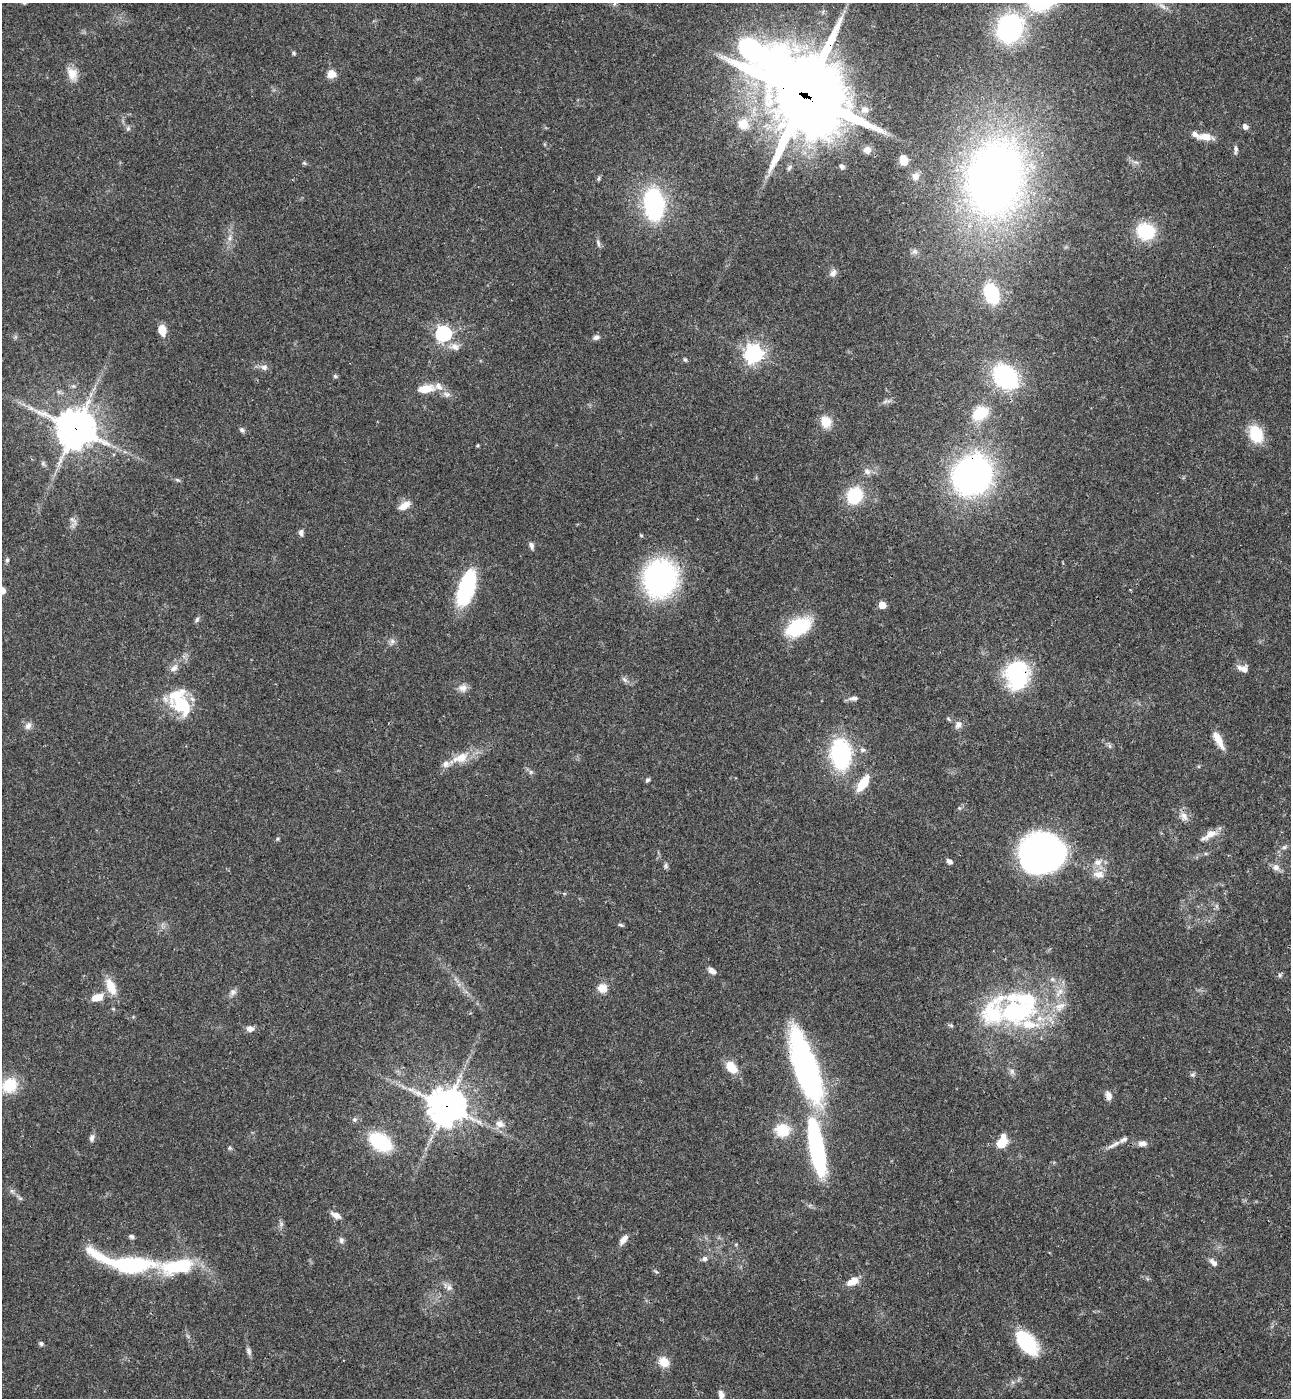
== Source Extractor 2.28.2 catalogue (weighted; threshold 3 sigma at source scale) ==
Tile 6 of 4 x 4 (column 2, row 2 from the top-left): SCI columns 1484-2772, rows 2822-4217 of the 5679 x 5641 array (HDU 1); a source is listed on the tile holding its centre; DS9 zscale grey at full resolution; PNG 1293 x 1400 px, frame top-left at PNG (2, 3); no overlay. Shown black and unused: <1% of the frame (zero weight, under 3 of 4 exposures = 6% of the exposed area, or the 3 px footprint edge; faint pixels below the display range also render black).
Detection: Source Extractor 2.28.2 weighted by HDU 2 'WHT'; one run over the whole footprint, this tile lists its part. Background 0.0613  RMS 0.003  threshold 0.0137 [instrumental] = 3 sigma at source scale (4.5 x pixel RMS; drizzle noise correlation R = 1.50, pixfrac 1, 0.05/0.05 arcsec/px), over >= 5 px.
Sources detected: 149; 1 too faint to see at this stretch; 3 inside a brighter object's white glare — not listed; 10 inside a brighter listed object's ellipse — not listed separately; the other 135 listed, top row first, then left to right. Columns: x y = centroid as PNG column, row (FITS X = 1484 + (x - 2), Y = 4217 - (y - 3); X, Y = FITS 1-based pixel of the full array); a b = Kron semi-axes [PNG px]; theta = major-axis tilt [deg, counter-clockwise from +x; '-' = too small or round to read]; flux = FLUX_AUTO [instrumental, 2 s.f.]
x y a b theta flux
1010 28 32 26 60 39
294 53 5 4 - 0.47
777 62 90 35 -19 150
72 73 18 12 -62 3.8
331 74 5 5 - 9.8
805 95 26 25 - 3700
865 110 12 10 24 2.3
743 124 10 10 - 5.1
1245 126 6 5 - 1.5
128 129 7 6 - 0.67
1205 137 18 8 -8 3.9
1236 149 11 5 -89 0.89
867 150 8 7 - 1.8
903 160 8 6 -78 3.9
304 163 6 5 - 0.45
842 166 6 5 - 0.73
915 176 10 9 - 1.5
598 179 7 4 83 0.52
995 179 67 50 79 220
654 204 24 14 -86 52
1146 231 16 14 -21 17
230 238 9 6 73 1.4
598 243 11 5 -73 0.83
915 251 8 7 - 0.87
833 273 11 8 54 1.3
991 294 14 9 -68 27
162 330 10 7 -74 4.1
443 333 7 6 - 94
596 337 9 6 15 1.1
455 347 14 10 -7 2.4
753 354 7 7 - 160
685 360 6 4 -41 0.5
264 367 10 8 -2 1.4
335 376 6 4 -44 0.49
1005 377 21 16 -45 43
426 389 19 9 8 5.4
447 394 10 8 0 1.4
886 401 11 3 11 0.76
31 408 11 5 -24 1.4
980 413 18 13 30 10
826 422 12 10 -59 5.2
75 429 13 12 - 820
242 430 7 5 -53 0.76
1256 434 18 13 -67 11
478 445 5 3 - 0.31
43 463 7 4 -58 0.62
867 472 10 8 -18 1.5
972 475 30 28 33 120
177 480 8 3 -19 0.51
854 496 14 12 54 17
404 505 16 8 32 2.8
73 521 15 5 -50 1.1
301 532 8 6 87 0.94
531 546 9 6 -71 1
7 560 7 5 89 0.57
660 578 34 30 70 60
466 588 41 16 72 25
2 590 7 6 - 1.7
882 605 5 5 - 7
197 619 8 5 72 0.68
798 627 20 12 28 28
392 641 8 7 - 1.1
174 668 14 8 43 1.9
1243 669 14 8 -14 2.2
1017 675 27 21 -87 35
624 680 11 5 -45 0.93
463 688 11 10 - 2
853 698 14 6 3 1.3
182 704 30 22 -51 15
958 725 10 9 - 1.7
28 726 10 8 67 1.5
1218 740 23 7 -62 4
1110 746 7 4 -90 0.54
863 750 8 6 2 0.92
841 754 27 18 -85 39
461 758 23 12 21 6.2
531 772 6 5 - 0.64
647 780 6 4 52 0.64
863 783 14 7 57 10
1184 816 12 9 -58 2.1
1210 834 17 9 37 3.5
277 839 5 5 - 0.43
1284 847 7 5 66 0.72
1042 853 35 30 5 160
949 861 7 5 -36 1.2
1098 862 11 9 -8 2.3
666 866 8 6 -87 0.67
1276 867 9 8 - 1.7
1099 874 15 10 -5 2.8
621 925 8 4 -14 0.54
712 971 10 6 -39 1.6
1280 975 6 5 - 0.54
1052 979 6 6 - 0.68
111 986 22 10 -67 5.3
602 988 12 11 - 3.2
233 992 9 8 - 1.3
1059 992 17 7 53 2.6
98 997 14 8 13 4
1060 1006 18 11 35 3.9
992 1014 46 39 48 26
1040 1018 12 9 5 3.4
250 1029 8 6 2 1.9
731 1067 12 8 -50 7.5
806 1067 77 21 -72 84
1012 1071 9 7 -88 1.1
1193 1075 7 6 - 0.63
9 1085 15 13 48 11
1108 1096 11 7 -75 1.8
446 1106 12 12 - 610
354 1120 6 6 - 0.7
500 1124 12 10 -26 2.5
782 1130 12 11 - 9.6
92 1138 9 5 82 1.1
1123 1139 12 7 26 1.6
380 1142 21 14 -32 21
815 1143 72 18 -82 35
1001 1143 9 6 40 8.7
1142 1143 10 7 3 1.8
1112 1146 13 5 34 1.5
230 1148 6 5 - 0.47
336 1215 12 6 -27 2
132 1236 7 5 -17 0.75
341 1240 9 6 89 0.93
623 1240 13 6 51 2
704 1259 7 7 - 0.97
126 1263 70 16 -12 41
1213 1263 11 6 -46 1.5
656 1272 7 3 -36 0.46
853 1281 14 8 32 3.6
449 1287 9 8 - 1.3
1026 1341 26 13 -51 22
41 1343 6 6 - 0.67
249 1351 11 6 -73 0.98
664 1362 11 9 -46 4.5
721 1395 9 6 -76 1.5
Overlapping masked pixels (flux is a lower limit): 7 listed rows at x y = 805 95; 995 179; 75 429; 972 475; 1017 675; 806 1067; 446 1106
Isophote crosses this tile's border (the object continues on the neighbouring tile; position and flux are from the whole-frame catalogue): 2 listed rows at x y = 777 62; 2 590